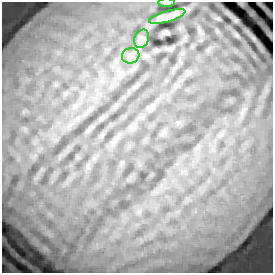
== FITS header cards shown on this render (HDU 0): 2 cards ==
NAXIS1  =                  271 / length of data axis 1
NAXIS2  =                  271 / length of data axis 2

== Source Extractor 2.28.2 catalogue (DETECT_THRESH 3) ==
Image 271 x 271 px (HDU 0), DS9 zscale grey, 1 PNG px = 1 image px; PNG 275 x 275 px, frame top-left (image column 1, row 271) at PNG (2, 2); each listed source drawn as its Kron ellipse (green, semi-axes under 4 px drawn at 4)
Background 0.515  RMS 0.11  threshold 0.325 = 3 sigma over >= 5 px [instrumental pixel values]
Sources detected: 4; all 4 listed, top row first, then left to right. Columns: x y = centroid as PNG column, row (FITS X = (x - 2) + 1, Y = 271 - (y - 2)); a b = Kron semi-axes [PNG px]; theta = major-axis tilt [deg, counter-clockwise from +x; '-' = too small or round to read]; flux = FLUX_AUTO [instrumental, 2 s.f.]
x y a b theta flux
166 3 8 3 0 10
167 16 19 5 16 73
142 39 9 7 65 27
131 56 9 7 17 30
At the frame edge (FLAGS 8, measured only in part): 1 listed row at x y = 166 3